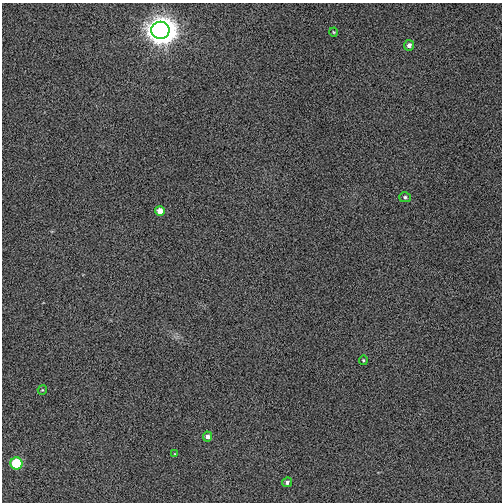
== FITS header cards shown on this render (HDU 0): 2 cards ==
NAXIS1  =                  500
NAXIS2  =                  500

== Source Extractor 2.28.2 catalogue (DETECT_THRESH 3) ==
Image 500 x 500 px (HDU 0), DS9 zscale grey, 1 PNG px = 1 image px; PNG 504 x 504 px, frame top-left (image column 1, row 500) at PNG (2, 3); each listed source drawn as its Kron ellipse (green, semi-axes under 4 px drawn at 4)
Background 2.49e-04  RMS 0.014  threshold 0.0434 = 3 sigma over >= 5 px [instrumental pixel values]
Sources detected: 11; all 11 listed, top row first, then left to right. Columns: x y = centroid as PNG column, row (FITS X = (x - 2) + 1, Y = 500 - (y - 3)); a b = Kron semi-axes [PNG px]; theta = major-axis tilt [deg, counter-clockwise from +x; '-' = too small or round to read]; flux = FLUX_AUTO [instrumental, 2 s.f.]
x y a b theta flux
160 30 9 8 - 1800
334 32 4 3 - 0.82
409 45 5 5 - 4
405 197 6 5 - 1.9
160 211 5 5 - 10
363 360 5 3 - 1.1
42 390 5 4 - 0.97
207 437 5 4 - 4.5
175 454 4 3 - 0.91
16 463 6 6 - 42
287 482 5 4 - 2.6